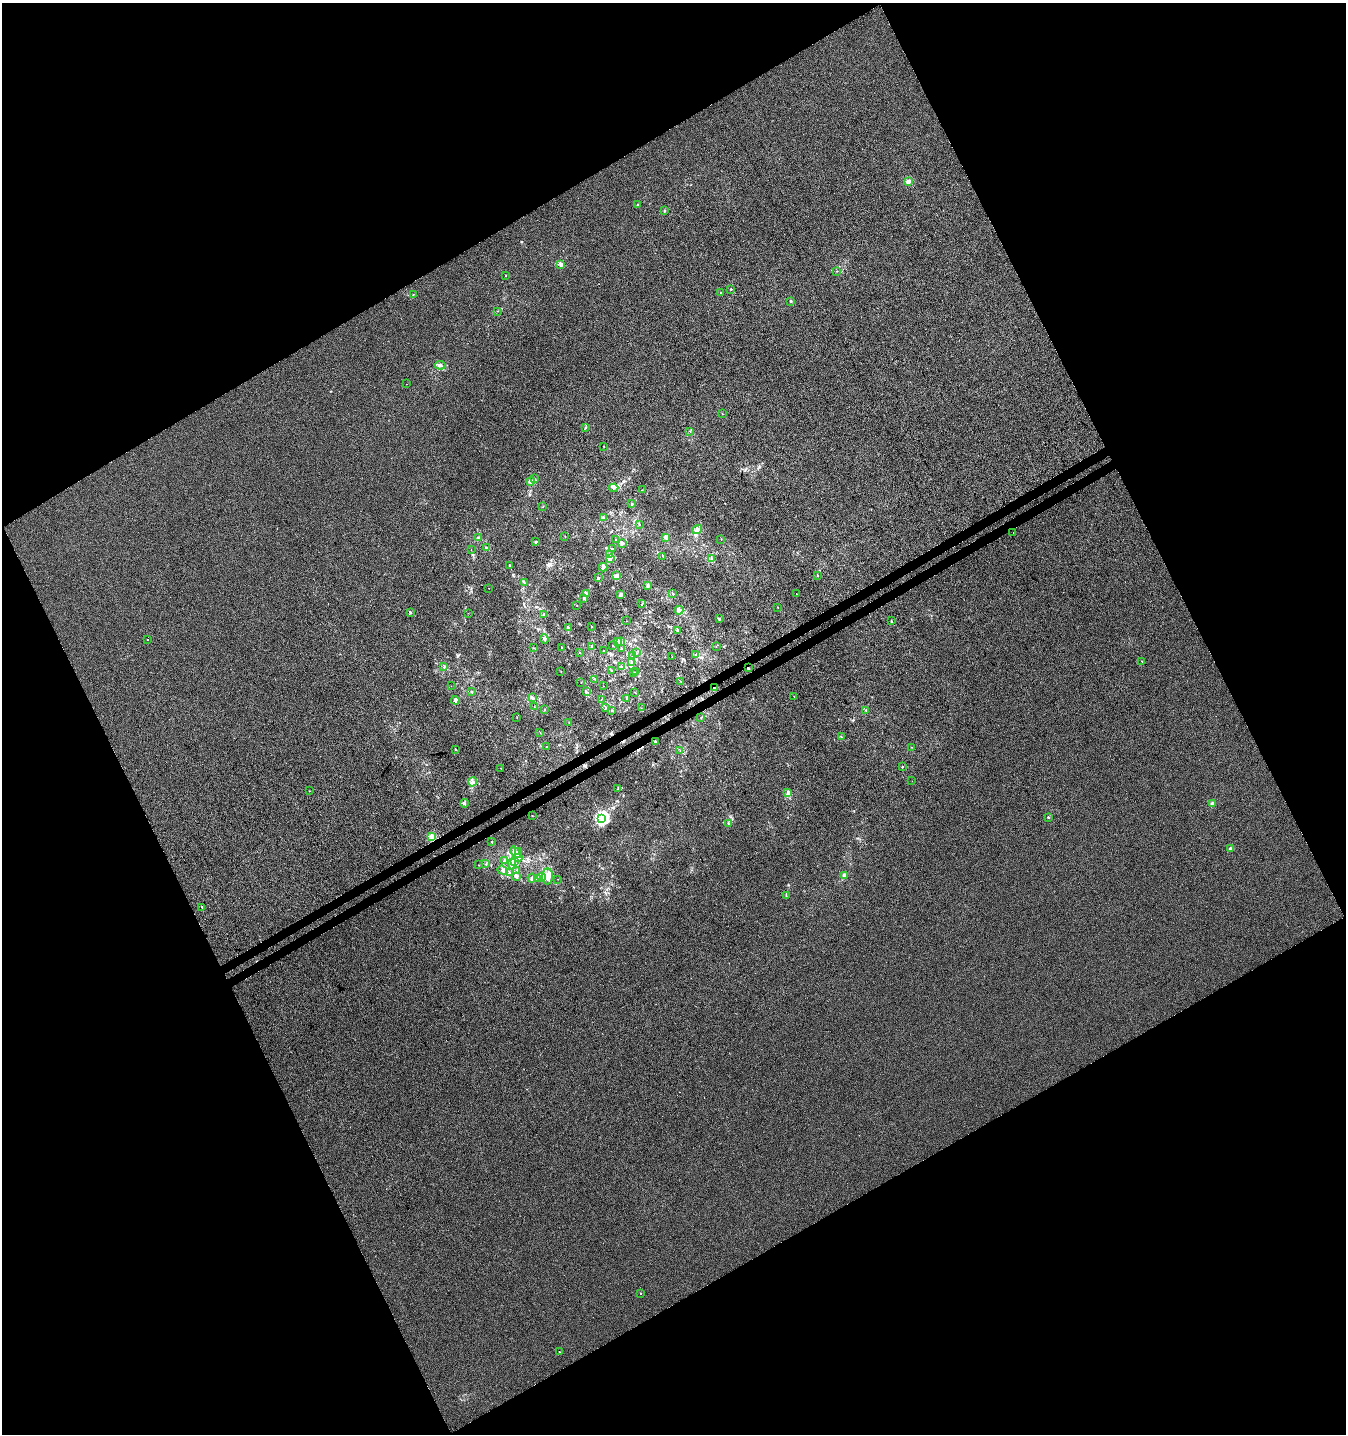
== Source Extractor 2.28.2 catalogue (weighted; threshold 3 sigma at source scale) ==
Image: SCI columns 191-5565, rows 53-5780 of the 5696 x 5835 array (HDU 1 of 3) = the unmasked area's bounding box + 8 px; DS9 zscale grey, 4 x 4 block average (1 PNG px = mean of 4 x 4 image px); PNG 1348 x 1436 px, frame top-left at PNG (2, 3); each listed source drawn as its Kron ellipse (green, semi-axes under 4 px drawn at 4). Shown black and unused: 47% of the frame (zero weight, under 3 of 4 exposures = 5% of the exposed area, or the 3 px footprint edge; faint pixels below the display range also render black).
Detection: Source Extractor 2.28.2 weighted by HDU 2 'WHT'. Background -4.85e-06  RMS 0.0049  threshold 0.0221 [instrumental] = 3 sigma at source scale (4.5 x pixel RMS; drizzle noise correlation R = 1.50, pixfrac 1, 0.0396/0.0396 arcsec/px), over >= 5 px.
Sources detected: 176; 4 cosmic-ray / hot-pixel residue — neither listed nor drawn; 2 coinciding with a brighter row at this scale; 10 inside a brighter listed object's ellipse — not listed separately; the other 160 listed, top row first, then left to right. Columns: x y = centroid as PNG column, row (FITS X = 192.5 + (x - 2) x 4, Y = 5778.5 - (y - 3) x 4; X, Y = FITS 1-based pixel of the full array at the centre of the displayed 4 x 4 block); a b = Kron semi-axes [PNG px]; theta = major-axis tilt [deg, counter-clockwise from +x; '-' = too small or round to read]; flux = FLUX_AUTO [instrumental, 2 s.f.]
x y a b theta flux
908 181 2 2 - 47
638 205 2 2 - 1.6
664 211 3 2 - 2.7
561 264 3 2 - 4.8
836 271 2 2 - 0.57
506 276 2 2 - 1
731 289 2 2 - 7.6
721 293 2 2 - 4.7
413 294 2 2 - 0.98
791 301 2 2 - 12
497 311 2 2 - 0.55
440 365 5 3 - 7.7
407 384 2 2 - 0.82
722 414 2 2 - 2.6
586 427 2 2 - 2.1
690 431 2 2 - 0.85
604 446 2 2 - 1.6
534 479 4 2 - 3.8
530 481 4 4 - 9.8
614 488 4 3 - 7
642 490 2 2 - 1.1
632 504 2 2 - 2
543 507 2 2 - 0.73
603 517 3 2 - 2.5
639 524 2 2 - 1.2
697 530 5 3 - 13
1013 532 2 2 - 0.78
565 536 2 2 - 0.95
665 537 2 2 - 31
479 538 3 2 - 2.3
721 539 2 2 - 0.74
616 540 2 2 - 0.85
536 542 2 2 - 11
622 543 3 2 - 4.7
487 548 2 2 - 1.2
612 548 3 2 - 1.9
471 549 2 2 - 0.57
610 555 2 2 - 2.2
663 556 2 2 - 1.3
610 558 2 2 - 2.3
712 559 3 2 - 3.4
510 566 3 2 - 2.5
603 567 4 3 - 12
616 575 3 2 - 4.3
818 575 2 2 - 1.4
598 578 2 2 - 3
524 583 2 2 - 1.3
647 586 2 2 - 5.5
489 588 2 2 - 0.58
587 594 3 2 - 4.3
621 594 4 3 - 4.4
673 594 2 2 - 1.8
796 594 2 2 - 2
584 599 2 2 - 1.1
642 604 4 2 - 1.8
577 605 2 2 - 0.59
778 607 2 2 - 1.3
679 610 4 4 - 14
410 612 3 2 - 3
468 613 2 2 - 0.51
544 614 3 2 - 2.6
719 619 3 2 - 3.1
626 621 2 2 - 0.54
891 621 2 2 - 1.7
592 627 2 2 - 0.74
569 628 3 2 - 1.7
677 630 3 2 - 2.5
544 639 5 2 - 4.8
147 640 2 2 - 1.1
618 641 2 2 - 2.4
620 641 2 2 - 0.81
591 646 2 2 - 1.6
612 646 2 2 - 0.85
716 646 2 2 - 0.72
562 647 2 2 - 1.7
534 648 2 2 - 0.64
621 649 3 2 - 1.9
604 651 2 2 - 1.5
580 652 2 2 - 1.1
636 653 2 2 - 1.6
696 655 4 2 - 3.1
632 656 2 2 - 0.55
672 656 2 2 - 0.66
1142 661 2 2 - 1.4
632 662 3 2 - 1.9
444 667 2 2 - 1.1
621 667 3 2 - 3
748 668 2 2 - 8.5
612 671 2 2 - 1.3
561 672 2 2 - 0.79
636 672 2 2 - 1.1
634 673 2 2 - 0.86
595 679 2 2 - 0.62
681 681 2 2 - 0.88
581 682 2 2 - 0.51
451 686 2 2 - 0.45
603 686 2 2 - 0.54
715 688 2 2 - 3.3
472 692 2 2 - 3
586 692 3 2 - 2.2
635 693 2 2 - 0.54
794 696 2 2 - 1.2
532 698 2 2 - 7.6
627 699 3 2 - 2
455 700 4 3 - 5.2
601 700 2 2 - 0.46
534 706 2 2 - 0.74
606 707 2 2 - 0.81
641 708 2 2 - 0.47
544 709 2 2 - 0.66
866 710 2 2 - 1.2
612 711 2 2 - 1.8
517 717 2 2 - 0.79
701 718 2 2 - 0.58
569 723 2 2 - 1.2
540 732 2 2 - 0.54
841 737 2 2 - 1.4
655 742 2 2 - 6.3
546 747 2 2 - 0.77
912 747 2 2 - 0.71
455 749 2 2 - 7.8
680 751 2 2 - 1.1
902 766 2 2 - 1.5
500 768 2 2 - 1.2
912 781 2 2 - 0.46
472 782 5 3 - 6.6
618 788 2 2 - 1.2
309 791 2 2 - 0.49
788 792 3 3 - 4.7
464 803 4 2 - 4.2
1212 804 2 2 - 32
532 815 2 2 - 0.9
1048 817 2 2 - 7.8
602 818 2 2 - 390
728 823 3 2 - 1.5
432 836 2 2 - 83
492 842 2 2 - 1.6
1230 848 2 2 - 14
519 851 3 2 - 2
516 852 6 3 -50 9.7
518 858 4 4 - 17
505 861 3 2 - 1.9
515 861 2 2 - 1
486 864 2 2 - 0.93
512 864 5 3 - 7.5
479 865 2 2 - 0.56
503 870 5 3 - 6.2
517 870 2 2 - 1.1
509 872 2 2 - 1.2
844 875 4 3 - 5.5
547 876 8 5 87 29
516 877 4 2 - 5.7
542 877 4 4 - 8.8
532 878 4 3 - 6.5
537 879 2 2 - 1.5
558 879 2 2 - 0.58
786 896 2 2 - 0.74
202 907 2 2 - 2.7
641 1293 2 2 - 2.3
559 1352 2 2 - 3.1
Overlapping masked pixels (flux is a lower limit): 2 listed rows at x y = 748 668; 715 688
Diffuse or blended objects may show on this block-average render without a row.